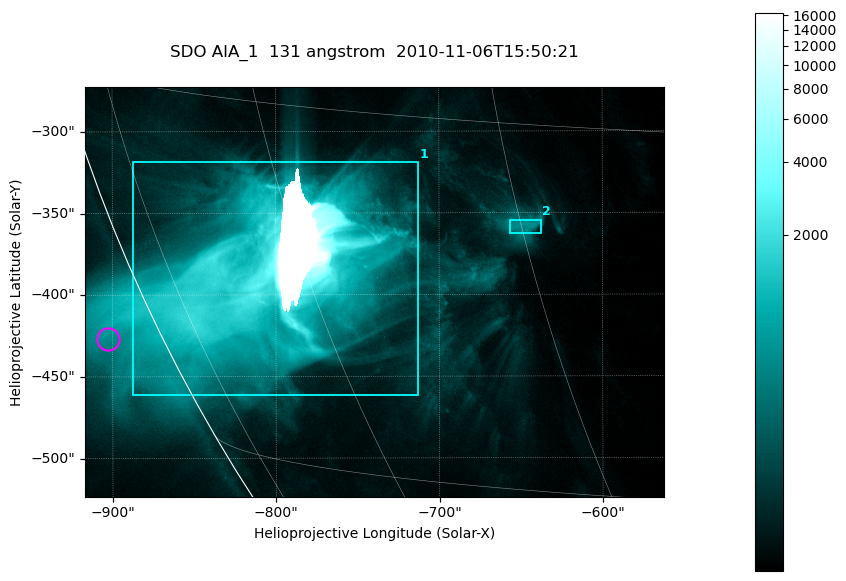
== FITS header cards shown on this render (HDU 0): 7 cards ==
TELESCOP= 'SDO     '           /
INSTRUME= 'AIA_1   '           /
WAVELNTH=                  131 /
WAVEUNIT= 'angstrom'           /
DATE-OBS= '2010-11-06T15:50:21.62' /
CTYPE1  = 'HPLN-TAN'           /
CTYPE2  = 'HPLT-TAN'           /

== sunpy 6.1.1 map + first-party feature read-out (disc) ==
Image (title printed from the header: SDO AIA_1  131 angstrom  2010-11-06T15:50:21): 590 x 417 px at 0.601 arcsec/px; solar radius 968 arcsec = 1612 px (partial field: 2.7% of the solar disc is inside the frame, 89% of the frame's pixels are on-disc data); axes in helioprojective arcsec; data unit not stated in the header (colour bar unlabelled)
Pointing: header CRPIX1/2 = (2045.07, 2040.72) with CRVAL1/2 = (0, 0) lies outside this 590 x 417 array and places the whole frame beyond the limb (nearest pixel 1.35 R_sun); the SolarSoft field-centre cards XCEN/YCEN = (-739.4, -398.4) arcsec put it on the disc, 767 arcsec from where CRPIX/CRVAL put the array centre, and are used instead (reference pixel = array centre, CRVAL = XCEN/YCEN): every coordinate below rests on XCEN/YCEN
Orientation: roll -0.139 deg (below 1 deg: not rotated)
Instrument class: DISC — disc imager (sunpy class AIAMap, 131 A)
Bright regions (active regions / flare kernels): reference = the on-disc median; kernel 5 px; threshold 5 sigma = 401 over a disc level ~73.4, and >= 1.15x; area >= 246 px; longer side >= 5 px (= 3 arcsec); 2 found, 2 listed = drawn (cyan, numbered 1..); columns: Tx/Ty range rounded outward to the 2 arcsec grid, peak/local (2 s.f.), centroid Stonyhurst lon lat
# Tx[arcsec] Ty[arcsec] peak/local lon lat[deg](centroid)
1 -888..-712 -462..-318 223 -63 -22
2 -658..-638 -362..-354 8.2 -45 -19
Off-limb structures (1.02-1.3 R_sun): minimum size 123 px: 2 found; the strongest spans PA ~115..120 deg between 1.02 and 1.06 R_sun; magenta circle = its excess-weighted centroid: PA ~115 deg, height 1.03 R_sun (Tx ~-902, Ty ~-426 arcsec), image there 2.6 x the reference